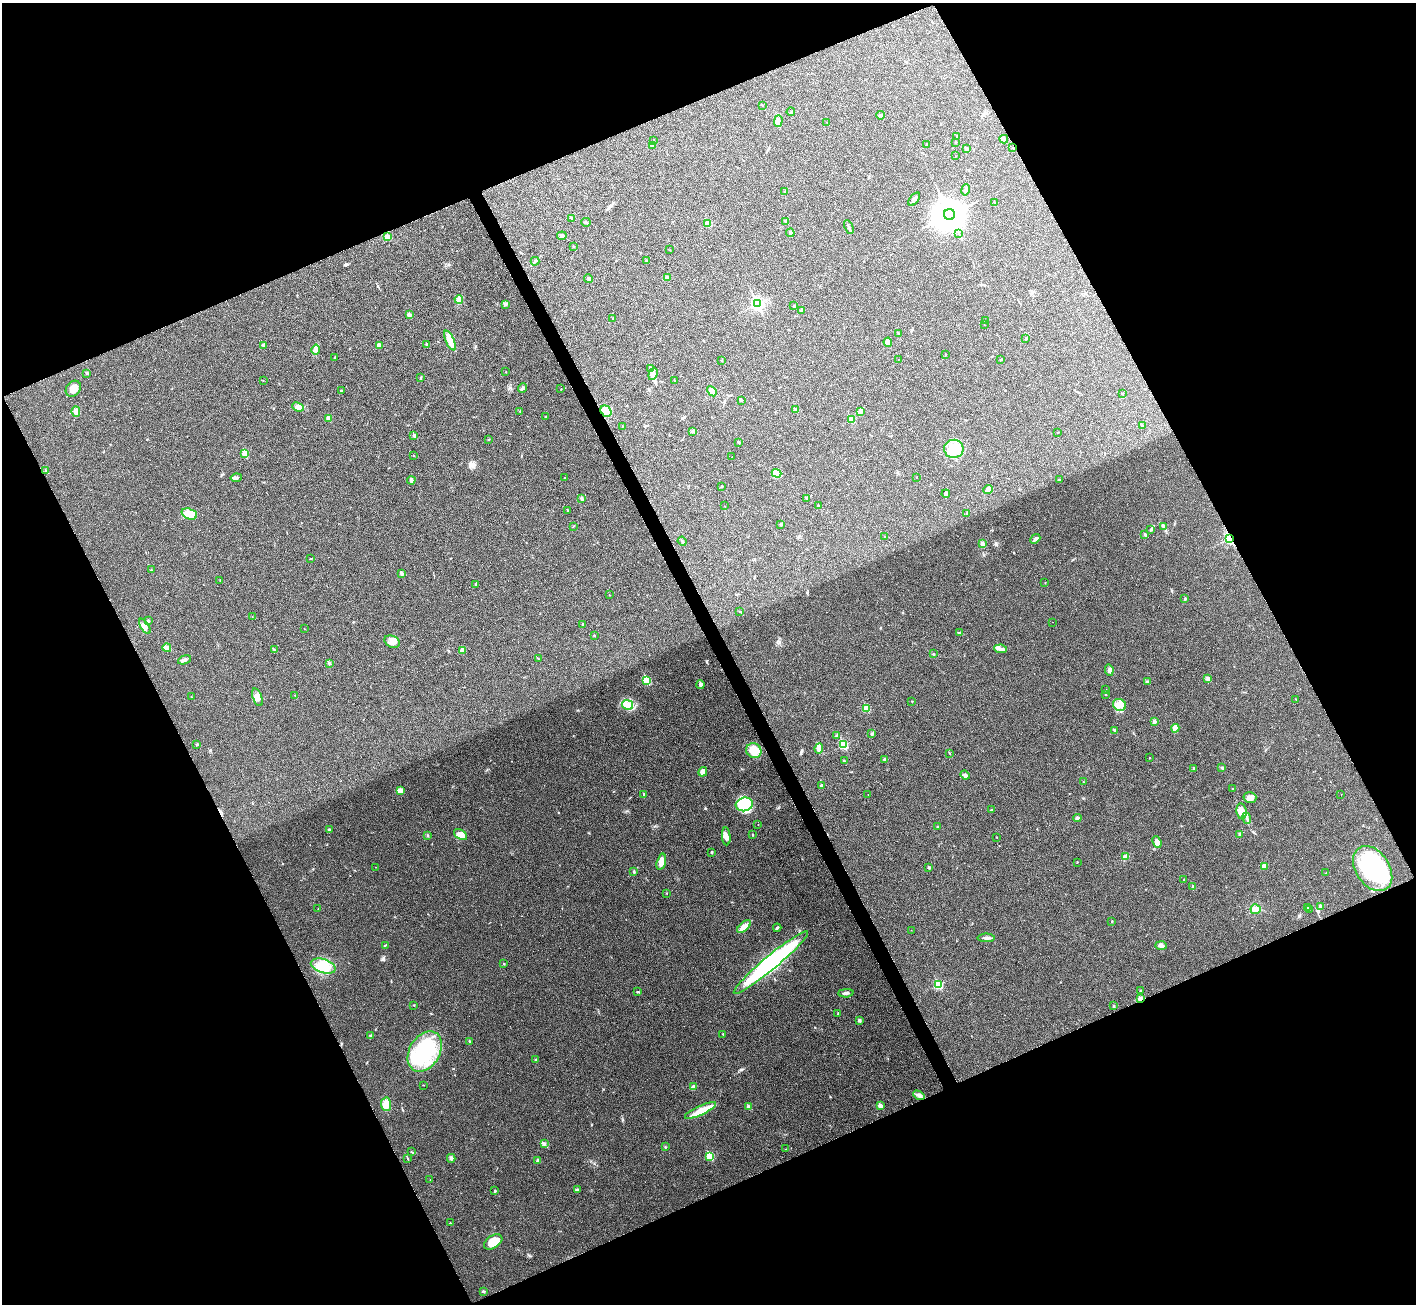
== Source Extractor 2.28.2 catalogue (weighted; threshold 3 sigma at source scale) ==
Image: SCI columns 6-5659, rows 160-5365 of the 5667 x 5657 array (HDU 1 of 3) = the unmasked area's bounding box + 8 px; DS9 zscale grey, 4 x 4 block average (1 PNG px = mean of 4 x 4 image px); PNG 1418 x 1306 px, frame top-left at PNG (2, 3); each listed source drawn as its Kron ellipse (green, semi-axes under 4 px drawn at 4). Shown black and unused: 45% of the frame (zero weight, under 3 of 4 exposures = <1% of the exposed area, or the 3 px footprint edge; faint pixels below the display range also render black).
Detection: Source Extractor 2.28.2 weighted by HDU 2 'WHT'. Background 0.0505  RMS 0.0067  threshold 0.0303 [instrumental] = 3 sigma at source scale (4.5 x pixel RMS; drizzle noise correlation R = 1.50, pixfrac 1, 0.05/0.05 arcsec/px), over >= 5 px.
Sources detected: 271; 2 inside a brighter object's white glare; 1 cosmic-ray / hot-pixel residue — neither listed nor drawn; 1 coinciding with a brighter row at this scale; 6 inside a brighter listed object's ellipse — not listed separately; the other 261 listed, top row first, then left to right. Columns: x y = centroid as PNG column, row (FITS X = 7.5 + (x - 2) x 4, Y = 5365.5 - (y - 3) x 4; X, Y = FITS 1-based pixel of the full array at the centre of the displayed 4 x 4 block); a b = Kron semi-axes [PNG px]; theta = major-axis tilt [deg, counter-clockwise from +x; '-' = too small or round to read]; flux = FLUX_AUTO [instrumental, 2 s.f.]
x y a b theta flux
762 105 2 2 - 4.3
791 112 4 2 - 3.2
881 115 4 3 - 8.6
778 121 6 4 88 13
827 122 2 2 - 0.71
956 136 4 2 - 3.8
1004 139 4 2 - 5.5
654 140 2 2 - 1.5
956 142 2 2 - 1.9
927 145 3 2 - 5.2
652 146 4 2 - 4
966 148 3 2 - 9.2
1013 148 2 2 - 2
955 156 2 2 - 1.6
965 190 6 2 79 6.6
785 191 2 2 - 4
914 199 8 3 52 11
994 202 3 2 - 2.3
950 214 5 5 - 9000
571 218 2 2 - 3.4
785 221 2 2 - 1.9
586 222 5 2 - 4.5
708 223 2 2 - 100
849 227 7 2 -64 7
790 233 4 3 - 9.2
959 234 3 2 - 2.7
562 236 5 3 - 8.3
387 237 4 4 - 16
573 247 2 2 - 6.7
670 250 2 2 - 0.78
535 261 4 2 - 5.9
646 261 2 2 - 4.5
667 278 4 3 - 7.3
588 279 4 2 - 5.8
459 299 4 4 - 19
506 304 2 2 - 2.4
757 304 3 2 - 870
794 306 2 2 - 2.8
801 311 3 2 - 4.1
409 314 3 3 - 8.2
613 319 3 2 - 4.5
985 321 2 2 - 1.2
984 325 2 2 - 0.68
898 333 2 2 - 3.2
1026 339 3 2 - 4.4
450 341 11 4 -65 43
888 342 4 4 - 22
264 345 3 3 - 6.2
379 345 3 3 - 23
427 345 3 2 - 5.3
316 349 5 4 - 11
945 355 2 2 - 1.7
334 358 3 2 - 1.9
898 359 2 2 - 0.84
1001 359 2 2 - 1.6
722 360 2 2 - 1.5
651 369 2 2 - 3.3
506 372 2 2 - 2.6
87 373 2 2 - 2.7
653 374 6 3 73 13
421 378 2 2 - 2.4
263 380 2 2 - 1.1
675 380 2 2 - 2.1
522 388 5 2 - 6.7
73 389 8 7 - 33
561 389 2 2 - 0.97
341 390 3 2 - 2.2
712 391 5 4 - 24
1123 393 2 2 - 1.7
741 400 4 2 - 4.2
298 407 6 4 -23 16
795 410 2 2 - 27
520 411 2 2 - 2
606 411 6 5 - 23
860 411 3 3 - 6.4
76 412 5 3 - 12
545 416 2 2 - 1.9
329 419 2 2 - 58
851 419 2 2 - 77
1142 425 2 2 - 1.6
622 426 2 2 - 1.8
693 431 3 2 - 4.1
1058 433 2 2 - 1
414 435 2 2 - 20
489 440 2 2 - 1.9
738 442 2 2 - 11
954 449 9 9 - 55
245 454 2 2 - 93
413 456 2 2 - 4.5
732 457 2 2 - 1.5
46 470 2 2 - 7.1
777 473 5 4 - 24
916 477 2 2 - 1.2
236 478 5 3 - 8.9
564 478 2 2 - 3.7
411 480 4 3 - 11
1059 480 2 2 - 2.1
722 486 3 2 - 3.7
988 490 5 3 - 14
946 494 4 2 - 4.5
581 498 4 2 - 5
807 498 2 2 - 2.7
818 505 2 2 - 3
724 506 2 2 - 0.92
567 510 3 2 - 3.1
967 513 2 2 - 1.5
189 514 8 5 -20 45
781 524 2 2 - 4.7
573 526 2 2 - 1.7
1164 526 3 2 - 4.6
1151 529 4 2 - 5.1
1145 535 2 2 - 15
884 536 2 2 - 2.4
1230 538 3 2 - 550
1035 539 5 2 - 7.9
682 541 4 2 - 4.5
983 544 3 3 - 12
311 558 4 2 - 2.8
151 570 2 2 - 1.9
402 573 2 2 - 25
220 580 2 2 - 1.5
1045 583 2 2 - 1.1
476 584 4 2 - 4
609 595 2 2 - 1.7
1185 599 3 2 - 3.8
740 612 2 2 - 6.4
252 617 2 2 - 0.68
148 621 3 2 - 3.9
1052 622 2 2 - 0.45
583 624 2 2 - 2.1
145 626 8 4 -57 16
304 628 2 2 - 0.77
959 633 4 2 - 3.4
594 636 2 2 - 1.5
392 642 8 5 -24 23
167 648 4 3 - 24
1001 649 6 3 -8 11
274 650 3 2 - 3.1
462 651 3 3 - 22
933 654 2 2 - 2.4
538 659 2 2 - 1.7
184 660 7 3 20 7.9
329 663 3 2 - 4
1109 670 6 4 -83 11
1208 679 3 3 - 7.3
647 680 2 2 - 240
1147 681 3 2 - 5.2
700 685 4 3 - 11
1105 689 2 2 - 1.4
1106 694 2 2 - 6.9
295 695 2 2 - 2.6
191 697 2 2 - 2.6
257 697 9 4 -70 19
1296 699 2 2 - 1.7
912 701 2 2 - 1.3
628 705 5 4 - 22
1119 705 7 5 -29 26
867 708 2 2 - 120
1154 722 4 2 - 6.5
1175 728 4 3 - 25
1114 730 4 2 - 5
872 734 3 2 - 5.3
837 735 2 2 - 2.2
197 744 2 2 - 1.7
843 745 2 2 - 270
819 748 5 4 - 12
754 751 8 7 - 51
949 753 2 2 - 2.3
1150 757 2 2 - 0.76
885 759 4 2 - 4.5
844 761 2 2 - 2
1194 768 2 2 - 1.5
1222 768 3 2 - 3.3
703 772 5 4 - 17
965 775 5 3 - 6.3
1083 782 2 2 - 1.3
821 786 2 2 - 16
1232 789 2 2 - 1.5
400 791 4 4 - 23
644 794 2 2 - 12
868 794 2 2 - 0.62
1341 795 2 2 - 0.91
1250 798 6 5 - 19
744 804 9 6 15 100
991 810 3 2 - 3.9
1241 811 8 5 -80 20
1077 818 4 3 - 7.4
1247 818 6 2 -72 6.3
758 824 2 2 - 1.9
938 827 2 2 - 3.1
329 830 3 2 - 3.7
1239 834 3 2 - 3.5
428 835 2 2 - 1.6
461 835 7 4 -31 20
752 835 3 2 - 1.6
726 836 9 3 -85 17
997 837 2 2 - 1.2
1157 842 6 4 -68 17
711 852 2 2 - 3.2
1125 857 4 3 - 21
661 862 8 4 76 31
1077 862 2 2 - 1.8
1264 866 3 3 - 6.7
375 867 2 2 - 1.1
929 868 2 2 - 2.6
1373 868 25 17 -56 330
634 872 3 2 - 3.6
1326 873 2 2 - 1.5
1184 880 2 2 - 1.8
1193 887 3 2 - 6.2
667 893 2 2 - 0.72
1321 906 2 2 - 25
1308 907 2 2 - 2.1
318 909 2 2 - 0.55
1256 909 5 5 - 24
1310 909 2 2 - 1.2
1112 921 2 2 - 2
744 926 8 3 39 35
777 928 4 2 - 6
911 930 2 2 - 0.61
986 938 8 2 0 11
385 945 2 2 - 2.2
1161 946 6 3 -2 13
771 962 48 7 40 600
504 964 2 2 - 6.3
323 966 13 7 -18 63
938 985 2 2 - 260
1141 990 2 2 - 1.7
637 992 2 2 - 2.9
846 993 7 2 3 11
1140 999 3 2 - 13
414 1005 2 2 - 1.7
1113 1006 2 2 - 2.4
838 1014 2 2 - 2.3
859 1020 2 2 - 22
723 1034 2 2 - 4.7
371 1035 3 2 - 4.3
470 1041 2 2 - 1.8
425 1052 22 15 59 240
536 1060 2 2 - 5.6
423 1085 2 2 - 1.5
693 1087 4 3 - 15
919 1095 6 3 -30 13
386 1104 7 5 -86 33
880 1106 2 2 - 57
749 1107 2 2 - 40
700 1111 17 4 25 59
544 1143 3 2 - 4.6
665 1147 2 2 - 1.4
786 1149 2 2 - 2
411 1152 2 2 - 1.9
710 1156 2 2 - 160
408 1158 3 2 - 2.3
451 1158 4 3 - 8.1
538 1161 3 2 - 7.3
430 1179 2 2 - 0.89
577 1189 4 2 - 3.4
495 1191 3 2 - 4.3
450 1223 2 2 - 3.2
493 1242 10 6 33 53
483 1291 3 2 - 4.2
Overlapping masked pixels (flux is a lower limit): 2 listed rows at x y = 1230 538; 1140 999
Diffuse or blended objects may show on this block-average render without a row.